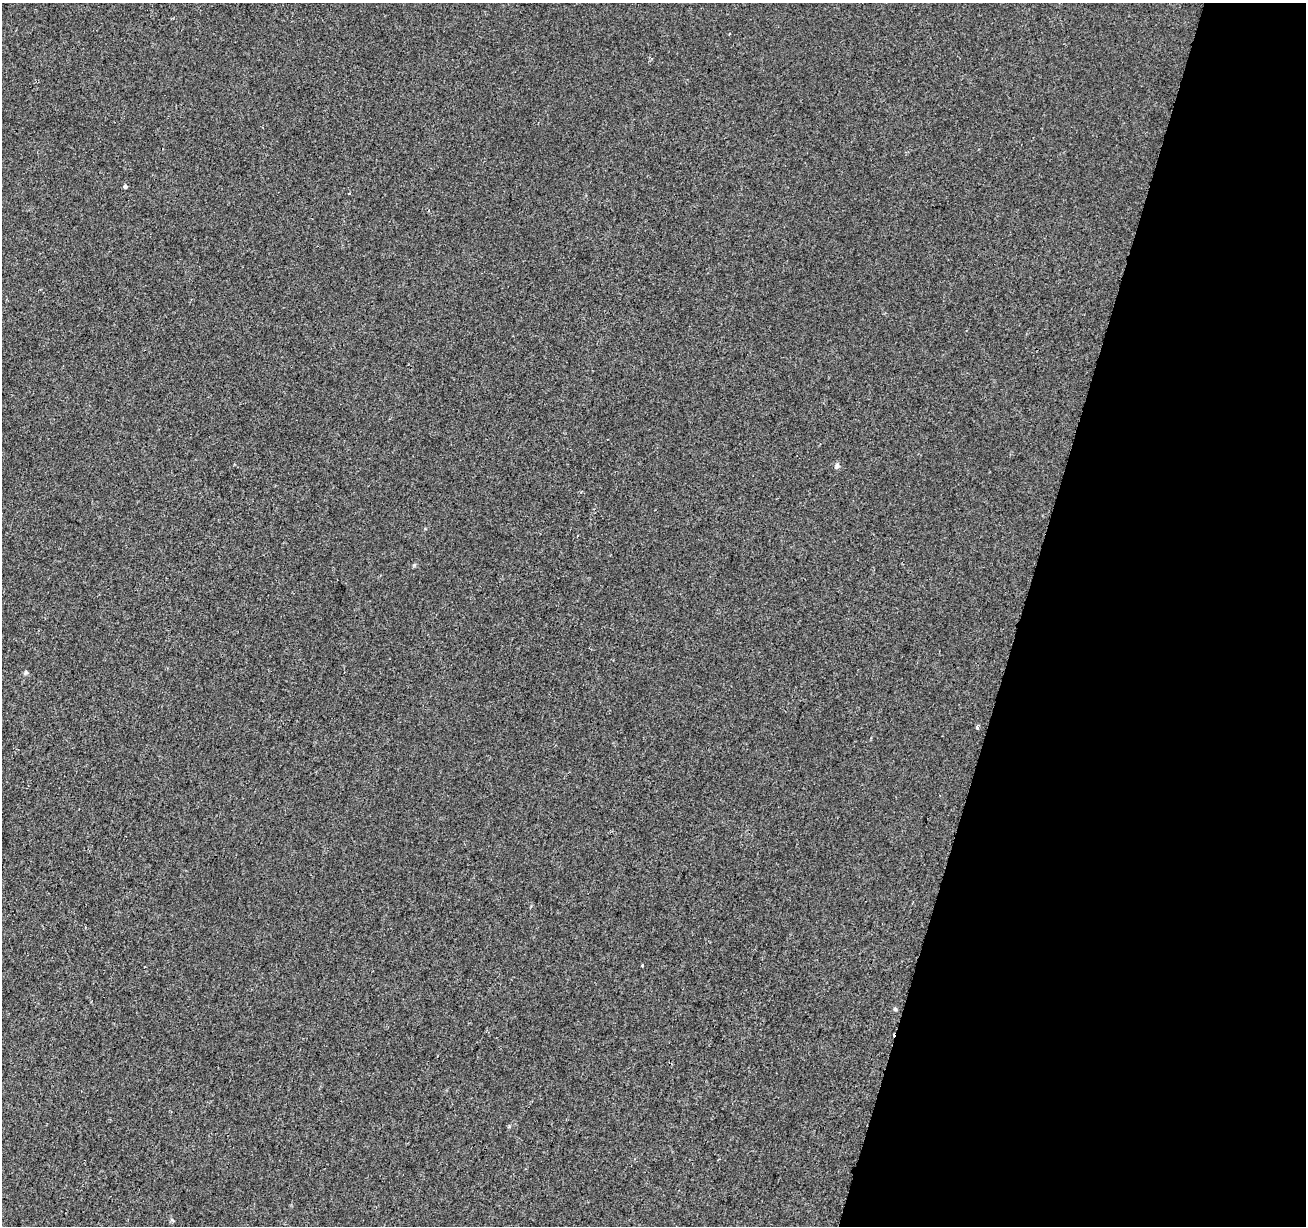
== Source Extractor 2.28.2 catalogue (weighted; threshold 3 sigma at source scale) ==
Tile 8 of 4 x 4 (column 4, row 2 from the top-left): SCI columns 3935-5238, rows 2725-3948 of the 5264 x 5510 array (HDU 1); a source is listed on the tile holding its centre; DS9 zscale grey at full resolution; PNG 1308 x 1228 px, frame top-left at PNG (2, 3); no overlay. Shown black and unused: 22% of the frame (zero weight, under 2 of 3 exposures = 3% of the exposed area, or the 3 px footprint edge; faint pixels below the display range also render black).
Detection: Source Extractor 2.28.2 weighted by HDU 2 'WHT'; one run over the whole footprint, this tile lists its part. Background 1.88e-04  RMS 0.0038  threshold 0.0173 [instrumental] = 3 sigma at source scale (4.5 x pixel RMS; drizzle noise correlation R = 1.50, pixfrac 1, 0.0396/0.0396 arcsec/px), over >= 5 px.
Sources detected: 10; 2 cosmic-ray / hot-pixel residue — not listed; the other 8 listed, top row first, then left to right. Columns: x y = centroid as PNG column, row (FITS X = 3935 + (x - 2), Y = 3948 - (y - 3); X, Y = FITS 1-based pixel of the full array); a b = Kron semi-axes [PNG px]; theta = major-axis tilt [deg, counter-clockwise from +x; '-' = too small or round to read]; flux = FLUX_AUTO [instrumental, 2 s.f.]
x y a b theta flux
729 34 3 2 - 0.67
125 186 3 3 - 2.2
837 466 8 6 75 1
414 565 5 5 - 0.48
26 672 6 6 - 0.69
977 727 4 3 - 1.4
643 965 3 3 - 4.2
895 1009 6 5 - 0.53